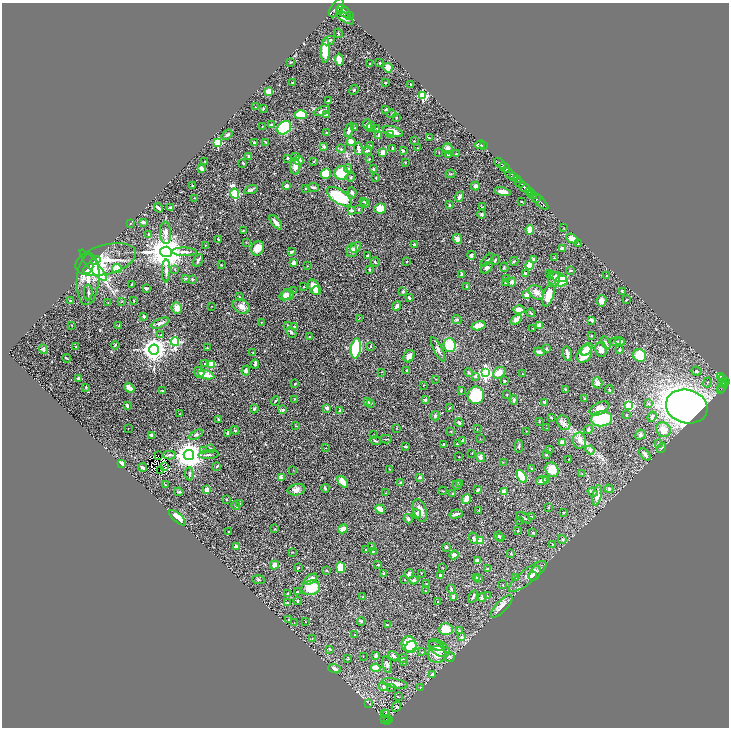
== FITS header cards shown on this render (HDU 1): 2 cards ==
NAXIS1  =                 1454
NAXIS2  =                 1451

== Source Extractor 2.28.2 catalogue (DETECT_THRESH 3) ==
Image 1454 x 1451 px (HDU 1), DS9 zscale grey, zoomed out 1/2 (1 PNG px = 2 x 2 image px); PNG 731 x 730 px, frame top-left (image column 2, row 1450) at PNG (2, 3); each listed source drawn as its Kron ellipse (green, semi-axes under 4 px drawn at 4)
Background 0.885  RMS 0.024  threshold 0.0716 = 3 sigma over >= 5 px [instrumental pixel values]
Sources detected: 536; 28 cannot appear on this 1/2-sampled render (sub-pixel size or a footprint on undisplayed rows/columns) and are neither listed nor drawn; of the other 508, the 500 brightest by FLUX_AUTO listed and drawn (8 fainter detections omitted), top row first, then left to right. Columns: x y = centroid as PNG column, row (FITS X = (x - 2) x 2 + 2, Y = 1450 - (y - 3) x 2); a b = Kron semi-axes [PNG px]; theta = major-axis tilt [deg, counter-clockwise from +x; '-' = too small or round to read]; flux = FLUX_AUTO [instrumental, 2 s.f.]
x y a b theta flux
336 8 11 5 55 3400
339 11 3 2 - 500
344 11 8 4 -37 3000
350 16 2 1 - 76
345 18 10 3 -34 130
338 33 5 3 - 4.8
329 41 6 3 24 9.9
325 50 13 4 88 120
339 60 6 4 -82 47
291 62 3 2 - 4.1
380 63 2 2 - 5.4
370 64 3 2 - 2.7
388 68 5 4 - 54
293 83 3 2 - 6.4
385 83 2 2 - 4.9
411 84 2 2 - 2.7
354 90 5 3 - 4.3
269 91 3 3 - 67
423 96 3 3 - 290
329 101 3 2 - 8.5
255 107 2 2 - 1.4
263 109 3 2 - 4.3
386 109 2 2 - 6.1
322 111 8 4 21 17
392 114 5 3 - 4.8
301 115 6 4 -2 110
326 115 4 3 - 25
396 117 2 2 - 1.6
368 124 5 4 - 19
272 125 4 3 - 6.1
262 127 3 2 - 2.6
371 127 5 3 - 7.2
284 128 7 6 - 400
355 128 2 2 - 3.6
377 128 2 2 - 2.2
349 130 7 3 69 25
393 131 10 5 -16 46
327 133 3 2 - 4.5
227 135 6 3 37 12
379 135 3 3 - 14
391 135 3 3 - 5.9
429 138 2 2 - 3.6
414 141 2 2 - 1.8
218 142 3 3 - 270
265 142 3 2 - 3
351 142 4 4 - 34
254 143 3 2 - 6.4
370 145 2 2 - 2
480 145 5 3 - 46
483 146 2 1 - 22
324 147 3 3 - 17
392 148 2 2 - 8.3
417 148 2 2 - 1.7
448 148 5 4 - 14
341 149 4 4 - 5.8
358 149 6 3 -79 15
368 150 4 2 - 7.1
403 151 3 3 - 6.5
383 152 3 2 - 90
439 152 2 2 - 1.8
456 154 3 2 - 2.4
448 155 2 2 - 4.3
249 157 4 3 - 15
296 157 2 2 - 18
288 158 2 2 - 23
369 159 2 1 - 2.1
205 161 2 2 - 3.1
299 161 5 4 - 26
314 161 4 2 - 2.2
405 162 3 2 - 2.1
243 163 3 2 - 4.8
500 163 7 2 -44 960
295 167 8 5 -89 25
505 167 6 2 -43 1000
201 168 3 3 - 21
348 169 4 4 - 7.5
373 169 3 2 - 17
342 173 7 6 - 110
509 173 6 4 -42 520
326 174 5 5 - 130
450 174 5 3 - 4.4
514 176 3 2 - 460
351 177 4 2 - 3.3
376 178 4 3 - 3.5
517 179 3 1 - 190
520 183 5 3 - 660
286 185 3 3 - 20
192 186 2 2 - 4.2
475 186 4 3 - 11
313 187 6 2 -10 10
525 187 6 2 -43 1600
305 189 2 2 - 2.3
251 190 7 4 18 11
352 192 5 3 - 11
502 192 8 3 -12 32
529 192 3 2 - 350
235 194 5 3 - 410
532 194 5 2 - 850
339 197 14 6 -34 180
459 197 5 3 - 14
195 198 2 2 - 2.2
536 198 3 2 - 150
363 201 4 3 - 5.9
521 201 2 2 - 2.7
540 201 11 2 -44 350
366 203 4 3 - 4.7
450 205 2 2 - 8.3
482 207 3 2 - 1.5
158 208 5 2 - 14
170 208 3 3 - 3
380 208 6 5 - 51
352 210 3 3 - 11
358 210 2 2 - 4.8
482 214 4 4 - 5.2
143 222 2 2 - 27
276 222 8 3 -52 19
130 223 2 2 - 2.2
563 228 2 1 - 1.4
530 230 5 3 - 48
243 231 3 3 - 4.2
166 233 11 5 -86 23
149 234 3 3 - 7
218 239 3 1 - 4.1
457 239 5 4 - 25
572 239 7 4 -26 49
246 242 3 2 - 1.8
578 244 2 2 - 3.1
205 245 3 2 - 1.9
415 245 4 3 - 13
356 247 6 3 47 15
258 248 7 6 - 39
562 249 4 3 - 12
352 250 7 5 79 17
166 252 5 5 - 12000
184 252 12 3 -1 17
291 252 4 3 - 5.7
471 255 4 3 - 9.1
367 256 3 2 - 7.9
554 258 3 2 - 2.4
534 259 4 3 - 7.1
96 260 5 3 - 89
106 260 31 14 15 130
198 260 7 2 61 11
487 260 8 2 47 5.7
495 260 5 3 - 5
407 261 3 2 - 2.5
514 261 4 3 - 5.1
375 262 5 2 - 3.9
293 263 3 3 - 17
93 265 20 5 -50 370
221 265 2 2 - 3
529 265 4 3 - 71
307 266 3 2 - 2.3
504 267 5 2 - 4.4
88 268 6 3 48 83
117 268 5 4 - 57
487 268 7 4 41 15
174 269 3 2 - 2.7
370 269 3 2 - 3.9
570 270 2 2 - 3.5
166 271 11 3 89 15
525 273 3 3 - 5.2
550 273 4 3 - 9.7
462 275 3 3 - 19
607 275 2 2 - 2.2
558 277 9 4 -19 18
185 278 4 3 - 4
506 278 2 1 - 1.5
88 279 26 11 86 81
192 279 4 3 - 5.1
554 279 7 5 79 16
561 281 6 5 - 120
512 282 4 4 - 17
505 283 3 3 - 3.4
132 284 2 1 - 3
304 287 3 2 - 2.3
314 287 8 5 -58 49
466 287 3 2 - 3.1
146 288 3 2 - 5.8
293 291 2 2 - 1.8
316 291 4 4 - 31
403 291 3 2 - 7.1
622 291 3 2 - 4.2
88 292 8 3 -89 7.1
536 292 8 6 -41 22
285 295 6 4 33 30
288 295 6 5 - 33
527 295 3 3 - 29
548 295 12 5 74 66
239 296 2 2 - 2.1
409 298 4 3 - 10
626 300 3 2 - 3.6
70 301 3 3 - 4.4
122 301 3 2 - 1.8
134 301 3 2 - 2.6
602 301 6 5 - 24
108 303 3 2 - 1.9
212 306 2 1 - 1.4
397 306 5 3 - 14
241 307 9 6 -26 24
177 308 6 5 - 31
519 310 6 3 -2 43
531 313 4 2 - 4.8
144 316 3 3 - 5.6
359 318 3 2 - 1.6
457 320 5 4 - 6.8
516 320 6 4 38 29
592 320 4 2 - 22
261 322 3 2 - 2.1
160 323 9 4 24 19
71 325 2 1 - 1.3
119 325 3 2 - 4.4
288 325 3 2 - 2.8
539 325 4 3 - 28
294 326 2 2 - 7.6
478 326 7 4 15 58
533 328 3 2 - 2.2
291 332 6 3 -43 7
161 335 4 3 - 4.4
591 336 3 3 - 3.1
309 337 3 2 - 3
620 341 5 3 - 15
175 342 4 3 - 420
615 342 5 3 - 5.6
606 343 7 3 -71 9.2
115 345 4 2 - 3.9
450 345 7 6 - 170
76 347 2 2 - 1.9
370 347 3 2 - 2.1
207 348 3 3 - 3.6
356 348 10 5 83 320
43 349 5 3 - 5.4
154 349 5 5 - 4600
438 349 13 3 -62 14
546 349 2 2 - 8.4
587 349 7 4 54 26
601 349 8 5 -81 22
619 350 2 2 - 8.2
539 352 5 3 - 9.5
253 353 2 2 - 2.8
567 354 7 3 -80 22
584 354 9 6 60 120
640 355 7 6 - 110
409 356 6 5 - 26
67 358 4 2 - 3.3
204 363 3 3 - 4.5
255 364 4 2 - 11
211 365 3 3 - 170
246 371 5 4 - 10
407 371 3 3 - 6.2
696 371 5 4 - 7.9
199 372 6 5 - 16
381 372 3 2 - 2.5
469 373 4 3 - 4.3
485 373 4 4 - 880
499 373 7 5 39 48
522 374 2 2 - 2.5
206 375 8 4 -14 53
475 376 4 3 - 7
721 376 4 2 - 190
78 378 3 2 - 7.3
436 379 2 2 - 2
723 379 3 2 - 160
504 381 2 2 - 6
707 382 5 3 - 5.1
725 382 3 2 - 290
295 383 3 2 - 3
597 383 5 5 - 20
721 383 2 2 - 43
723 383 2 2 - 130
424 385 2 2 - 1.9
725 385 3 2 - 180
86 387 3 3 - 3.6
722 387 6 3 68 140
129 388 5 3 - 45
565 389 3 2 - 5
609 389 4 3 - 6
461 390 2 2 - 3.6
720 390 3 2 - 38
162 391 2 2 - 5.6
476 395 8 8 - 220
507 395 3 2 - 2.9
585 398 3 2 - 3
294 399 3 2 - 1.9
425 400 2 2 - 28
514 400 5 3 - 8.2
275 401 5 2 - 3.4
368 402 3 3 - 5.7
371 403 4 3 - 8.4
545 403 4 3 - 8.1
649 404 3 2 - 4.1
127 406 3 2 - 7.6
629 406 3 3 - 270
687 406 21 16 -15 3500
327 408 3 3 - 12
449 408 4 2 - 2.1
599 408 10 6 27 32
254 409 4 3 - 6.7
283 410 2 2 - 24
340 410 4 3 - 6.1
180 414 2 2 - 1.9
626 415 2 2 - 5.4
435 416 5 4 - 9.1
652 417 5 3 - 11
551 418 4 2 - 3.1
602 419 10 7 5 220
218 420 3 2 - 6.9
459 422 4 3 - 8.6
539 422 2 2 - 1.8
564 423 8 6 -59 17
296 426 3 2 - 1.8
128 428 2 2 - 1.4
396 428 3 2 - 2.2
546 428 2 2 - 1.4
477 429 2 2 - 1.8
235 430 4 3 - 4.6
588 430 5 4 - 6.7
663 430 8 7 - 51
450 431 3 2 - 1.8
526 431 2 2 - 1.7
227 433 2 2 - 7.8
152 435 4 3 - 12
196 435 8 4 28 8.1
374 435 2 2 - 2.6
640 435 5 4 - 9.4
386 439 6 2 0 4.8
480 439 3 2 - 1.5
463 440 4 4 - 7.6
579 440 8 6 -83 29
375 441 6 2 -18 5.5
562 443 4 3 - 38
658 443 4 3 - 3.7
444 444 3 3 - 2.9
457 444 2 2 - 3
519 446 7 2 88 6.1
405 447 3 2 - 7.4
210 448 3 3 - 4.2
326 448 3 1 - 1.7
661 448 5 2 - 4.3
549 450 2 2 - 1.5
590 450 5 2 - 4.3
204 451 4 3 - 7.1
472 453 3 2 - 2.2
645 454 7 3 -50 15
158 455 2 1 - 1.8
169 455 6 1 1 6.6
189 455 5 5 - 6700
209 455 10 3 3 8
546 455 3 2 - 5.2
459 457 2 2 - 5.2
480 458 5 4 - 18
569 459 2 1 - 1.6
503 462 2 2 - 1.3
121 463 4 2 - 29
217 466 3 2 - 3.4
143 467 4 2 - 9.5
164 467 2 1 - 1.6
389 469 2 1 - 2.2
531 469 3 3 - 4.5
160 470 2 1 - 1.6
293 470 2 2 - 1.5
552 470 7 6 - 69
189 474 6 3 -88 6.8
582 474 3 2 - 2.3
522 476 7 3 -60 150
420 477 3 2 - 20
281 478 2 2 - 49
547 479 4 3 - 6.6
542 481 6 4 5 27
343 482 7 4 -51 52
401 483 4 2 - 5.1
460 483 3 2 - 5.4
165 485 3 2 - 2.3
457 485 5 3 - 5.9
325 488 4 2 - 6.2
609 489 4 4 - 9.6
207 490 3 3 - 46
296 490 9 5 13 25
478 490 4 3 - 6.5
443 491 4 2 - 3
179 492 4 2 - 3.5
504 492 2 2 - 77
593 492 5 3 - 6.5
386 493 3 2 - 2
452 494 3 3 - 3.5
597 495 10 4 78 28
226 499 3 2 - 2.3
466 499 5 3 - 42
240 504 2 2 - 4.3
236 506 5 3 - 5.2
548 507 4 2 - 2.6
380 509 5 3 - 40
479 510 3 3 - 4
420 511 12 6 -71 44
564 513 3 2 - 3.4
417 514 4 3 - 7.7
456 514 6 2 13 14
531 517 4 3 - 8.2
177 518 11 4 -42 64
524 518 9 2 -28 6.8
408 519 5 3 - 7.7
519 520 2 2 - 4.8
275 529 2 2 - 2.8
343 529 5 3 - 36
518 531 2 2 - 2.8
229 532 2 1 - 2.9
533 533 3 3 - 4.5
499 536 5 2 - 12
474 538 6 4 -70 10
501 538 3 3 - 7.8
562 539 4 3 - 5.5
481 541 2 2 - 82
552 545 4 2 - 3.8
372 546 2 2 - 6.2
236 547 4 3 - 16
446 547 2 2 - 28
365 550 4 2 - 2.1
373 551 3 2 - 3.1
292 552 2 2 - 2.1
511 554 4 3 - 4.1
454 555 4 4 - 12
477 561 4 4 - 13
274 565 4 3 - 27
378 565 4 3 - 3.9
443 567 2 2 - 1.8
298 568 3 2 - 3.6
341 568 5 4 - 75
488 569 3 2 - 3.1
327 570 3 2 - 2.5
384 573 2 2 - 4.3
421 573 2 1 - 2.4
409 574 5 3 - 11
535 574 8 5 67 23
440 575 4 3 - 11
528 576 23 7 38 46
533 576 4 3 - 15
476 577 2 2 - 2.6
479 578 3 2 - 4.3
515 578 3 3 - 5.7
311 579 7 4 33 44
259 580 6 3 -5 6.5
405 580 2 1 - 1.8
414 580 4 3 - 8.3
426 584 2 2 - 3.1
503 585 3 2 - 2.1
311 588 9 7 18 94
451 589 5 3 - 5.5
297 591 3 2 - 2.9
426 591 3 2 - 3.8
287 594 3 2 - 5.7
363 596 2 2 - 2.1
453 596 4 3 - 13
487 596 2 2 - 2.3
473 597 6 2 58 10
482 597 4 3 - 14
297 601 4 3 - 5.1
438 602 2 1 - 2.4
288 603 4 3 - 5.3
502 606 14 5 46 40
289 619 2 2 - 1.8
361 621 4 3 - 4.6
306 622 2 2 - 2.2
294 623 2 1 - 1.3
387 625 3 2 - 6.6
446 629 7 6 - 110
459 631 3 2 - 4.1
354 635 2 2 - 4.2
462 637 3 3 - 9.1
312 639 2 2 - 1.8
409 644 8 7 - 110
437 646 8 3 -23 10
411 647 6 5 - 100
439 648 12 7 -34 28
330 649 3 3 - 3.7
422 652 3 2 - 3.1
437 654 9 8 - 39
363 656 2 2 - 1.5
376 656 3 3 - 9.3
393 656 6 3 -31 12
450 657 5 5 - 9.3
348 659 3 2 - 2.4
403 659 5 3 - 7.1
404 662 3 2 - 4.2
387 665 8 4 -79 11
376 668 5 3 - 74
334 669 6 4 -19 15
432 675 3 3 - 22
395 683 13 4 -11 31
383 686 5 3 - 7.7
391 687 3 2 - 2.7
421 688 3 1 - 1.7
398 697 2 1 - 2.1
369 704 3 2 - 2.2
396 707 5 2 - 4.3
385 713 2 1 - 4.1
387 713 3 2 - 5.8
387 718 3 1 - 18
385 719 2 1 - 15
389 719 3 1 - 9.7
387 721 2 2 - 58
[8 fainter detections neither listed nor drawn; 28 sub-pixel or undisplayed-footprint detections neither listed nor drawn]